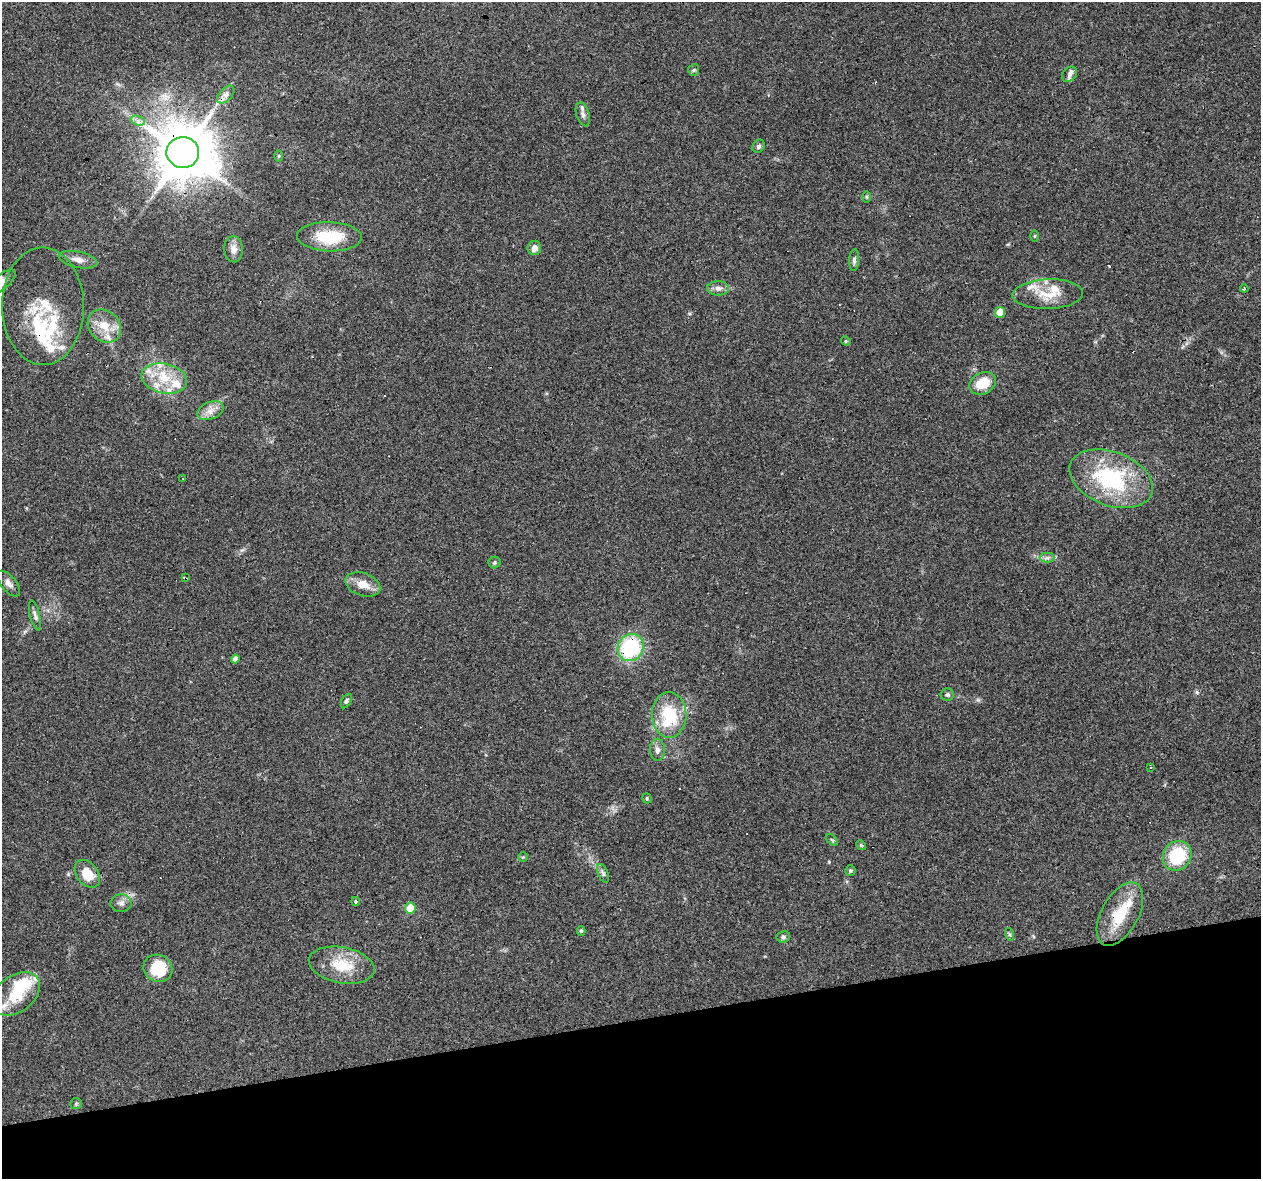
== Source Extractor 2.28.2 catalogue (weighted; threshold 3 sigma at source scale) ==
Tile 14 of 4 x 4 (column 2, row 4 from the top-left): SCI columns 1260-2518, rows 84-1260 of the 5036 x 4824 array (HDU 1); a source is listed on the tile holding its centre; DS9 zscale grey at full resolution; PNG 1263 x 1181 px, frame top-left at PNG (2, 2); each listed source drawn as its Kron ellipse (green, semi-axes under 4 px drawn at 4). Shown black and unused: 13% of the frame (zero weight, under 3 of 4 exposures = <1% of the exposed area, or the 3 px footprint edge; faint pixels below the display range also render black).
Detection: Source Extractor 2.28.2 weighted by HDU 2 'WHT'; one run over the whole footprint, this tile lists its part. Background 0.102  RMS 0.0062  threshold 0.0279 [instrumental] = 3 sigma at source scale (4.5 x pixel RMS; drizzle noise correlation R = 1.50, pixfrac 1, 0.0396/0.0396 arcsec/px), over >= 5 px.
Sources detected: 84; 1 inside a brighter object's white glare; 5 cosmic-ray / hot-pixel residue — neither listed nor drawn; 18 inside a brighter listed object's ellipse — not listed separately; the other 60 listed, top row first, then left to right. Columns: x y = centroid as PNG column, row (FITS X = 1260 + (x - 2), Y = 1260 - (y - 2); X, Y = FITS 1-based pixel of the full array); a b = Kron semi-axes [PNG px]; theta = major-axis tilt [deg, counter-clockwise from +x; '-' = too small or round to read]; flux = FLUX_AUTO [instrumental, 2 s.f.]
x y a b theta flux
694 70 6 5 - 1
1069 74 8 6 48 1.8
226 95 10 6 47 3.2
583 114 12 6 -73 2.5
138 121 7 4 -18 2
759 146 7 5 59 1.6
183 152 16 15 - 3300
278 156 6 4 90 0.77
866 197 6 4 -89 0.83
1035 236 5 3 - 0.62
329 237 32 14 -2 27
534 248 7 6 - 4.2
234 249 13 9 -87 4.9
78 260 20 8 -12 4.9
854 260 11 5 87 1.9
2 282 16 7 40 3.8
718 288 11 7 -1 3.1
1244 288 4 3 - 0.88
1048 294 35 15 2 15
43 306 59 41 -90 34
1000 312 5 5 - 11
104 326 18 15 -44 11
846 341 5 4 - 0.66
164 378 23 14 -12 18
983 383 14 10 28 15
210 411 14 8 21 5.1
183 478 3 3 - 0.85
1111 479 43 27 -21 63
1047 558 7 4 0 1.7
494 563 6 6 - 1.1
185 578 4 2 - 0.81
9 584 15 7 -51 3.4
363 584 18 11 -19 8.3
35 615 15 5 -77 2.2
631 647 14 12 59 47
235 659 4 4 - 3
947 694 7 6 - 1.4
346 701 8 4 61 1.4
669 715 23 17 -89 31
657 750 11 7 -89 3.2
1150 767 3 2 - 0.82
647 798 5 4 - 0.72
832 840 7 4 -44 0.85
861 845 5 4 - 0.68
1177 856 15 13 54 30
523 857 5 4 - 0.72
850 871 5 5 - 0.96
603 873 10 5 -65 1.6
87 874 15 10 -52 13
356 901 4 3 - 1.2
121 903 10 9 - 3.1
410 908 5 5 - 14
1120 914 34 18 61 24
581 931 5 4 - 0.85
1009 934 6 4 -71 0.95
783 937 7 5 11 1.4
342 965 33 18 -11 20
158 968 15 13 -29 24
16 994 27 18 36 21
76 1104 6 5 - 0.97
Overlapping masked pixels (flux is a lower limit): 4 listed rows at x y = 183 152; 185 578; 631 647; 1120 914
Isophote crosses this tile's border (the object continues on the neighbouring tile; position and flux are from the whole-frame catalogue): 1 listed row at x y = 2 282
Unlisted compact peaks at least as high as the median listed source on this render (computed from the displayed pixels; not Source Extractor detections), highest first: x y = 1197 692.